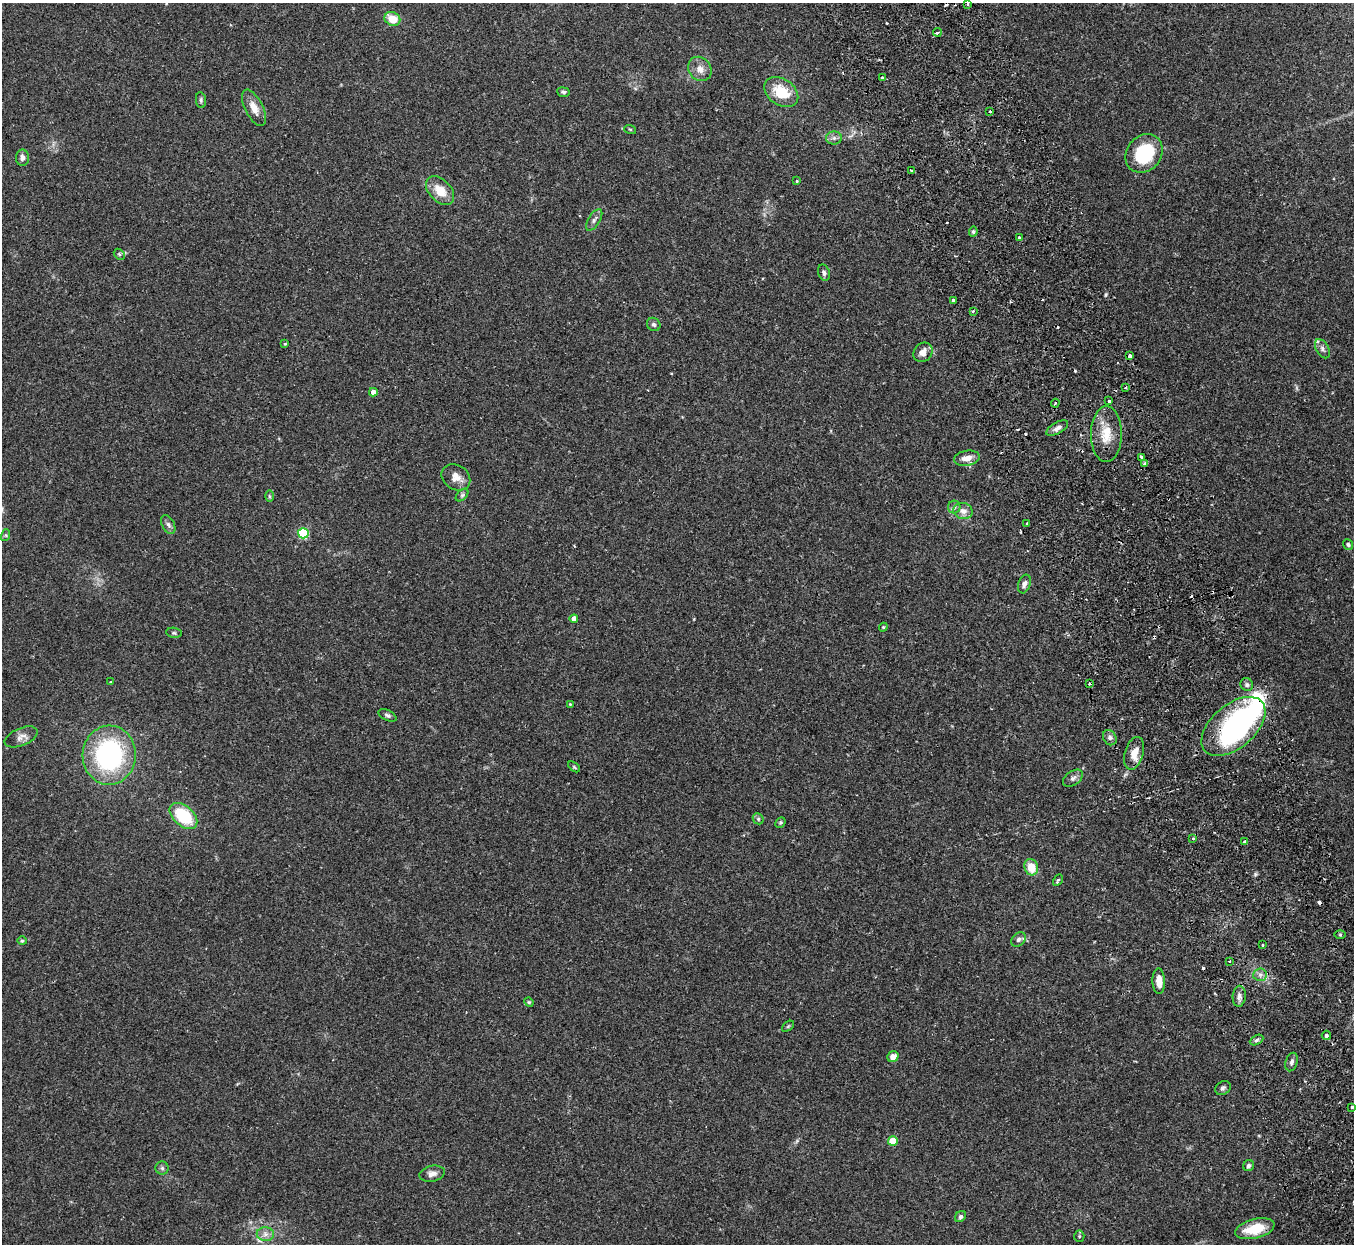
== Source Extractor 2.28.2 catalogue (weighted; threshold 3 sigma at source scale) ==
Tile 6 of 4 x 4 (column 2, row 2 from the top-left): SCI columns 1410-2761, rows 2658-3899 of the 5522 x 5441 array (HDU 1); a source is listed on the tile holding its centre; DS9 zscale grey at full resolution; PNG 1356 x 1246 px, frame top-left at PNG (2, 3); each listed source drawn as its Kron ellipse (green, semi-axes under 4 px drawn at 4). Shown black and unused: <1% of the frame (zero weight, under 2 of 3 exposures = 3% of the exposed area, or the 3 px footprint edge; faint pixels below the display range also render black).
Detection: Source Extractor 2.28.2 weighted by HDU 2 'WHT'; one run over the whole footprint, this tile lists its part. Background 0.25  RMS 0.0083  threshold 0.0374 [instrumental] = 3 sigma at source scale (4.5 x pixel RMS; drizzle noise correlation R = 1.50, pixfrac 1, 0.05/0.05 arcsec/px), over >= 5 px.
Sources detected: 108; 3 inside a brighter object's white glare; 10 cosmic-ray / hot-pixel residue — neither listed nor drawn; the other 95 listed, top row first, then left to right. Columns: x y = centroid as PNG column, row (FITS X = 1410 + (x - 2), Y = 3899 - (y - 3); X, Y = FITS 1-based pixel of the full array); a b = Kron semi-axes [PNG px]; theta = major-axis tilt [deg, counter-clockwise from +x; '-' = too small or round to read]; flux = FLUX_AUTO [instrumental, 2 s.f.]
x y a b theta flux
968 4 3 3 - 2.8
392 19 8 6 -30 14
937 32 4 3 - 4.3
700 69 13 11 -52 6.5
882 78 3 3 - 2.3
563 92 6 5 - 1.9
781 92 18 13 -34 24
201 100 8 5 -83 1.6
254 108 20 9 -63 8.8
990 112 4 2 - 0.85
630 129 6 3 -19 0.91
834 138 8 6 0 2.6
1144 153 20 17 51 46
22 158 8 6 -88 2.9
911 170 3 2 - 0.6
797 181 3 3 - 1.2
440 190 17 11 -47 13
594 220 12 6 59 3
973 232 5 4 - 1.4
1019 237 3 3 - 1.9
119 254 6 4 -45 1.2
824 273 8 5 -71 2.1
954 300 4 3 - 3.5
973 311 3 3 - 1.2
654 324 7 6 - 2.1
285 344 3 3 - 0.91
1322 349 10 6 -59 3
923 352 10 8 49 5.8
1130 356 4 3 - 3.9
1126 387 4 3 - 1
373 392 4 4 - 6.1
1109 401 3 3 - 2.8
1055 403 4 3 - 1.2
1057 428 12 5 30 3.7
1106 434 28 15 89 18
1141 457 3 3 - 4.7
967 458 13 7 10 7.6
1144 464 4 3 - 2.5
456 477 15 12 -34 7.8
462 495 7 4 45 1.8
269 496 6 4 -89 1.2
954 507 6 6 - 2
963 511 10 8 -12 5
1027 524 3 2 - 0.93
168 525 10 6 -63 2.6
303 533 5 5 - 70
6 535 6 4 72 1
1348 544 5 5 - 1.6
1024 584 9 6 70 3
574 619 4 4 - 6.7
883 627 4 4 - 0.86
174 633 8 5 -8 1.5
111 682 4 3 - 0.72
1089 684 4 2 - 0.8
1247 685 7 6 - 2.2
570 704 3 2 - 0.66
387 715 10 5 -26 1.9
1233 726 38 21 41 100
21 737 17 8 23 5.4
1110 738 8 6 -60 2.6
1134 753 17 9 75 8.8
109 755 29 26 87 120
574 767 7 3 -37 1
1073 778 11 7 35 3
183 816 16 10 -40 38
758 819 6 5 - 1.6
780 822 6 4 46 1.2
1193 838 4 3 - 2.1
1245 842 4 4 - 2.1
1031 867 8 6 -70 14
1058 880 6 4 59 1.4
1340 935 5 4 - 0.92
1018 939 8 6 46 2.2
22 941 4 4 - 1
1263 945 3 2 - 0.61
1229 961 3 3 - 2
1260 975 7 6 - 3
1159 981 12 6 -88 8.4
1239 996 10 6 85 3.5
529 1002 5 4 - 0.98
788 1026 7 3 37 1
1326 1035 5 4 - 1.4
1256 1040 7 4 28 1.5
893 1057 6 5 - 6.1
1291 1062 9 6 74 2.4
1223 1088 8 6 37 2
1352 1107 3 3 - 1
893 1141 5 4 - 20
1249 1166 6 5 - 2.1
162 1168 6 6 - 1.7
432 1174 13 8 11 4.8
960 1217 6 5 - 1.8
1255 1229 20 9 15 22
265 1234 8 7 - 3.8
1079 1236 5 5 - 1.2
Overlapping masked pixels (flux is a lower limit): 2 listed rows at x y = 954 300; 1233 726
Isophote crosses this tile's border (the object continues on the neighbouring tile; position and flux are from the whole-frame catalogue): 1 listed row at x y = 968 4